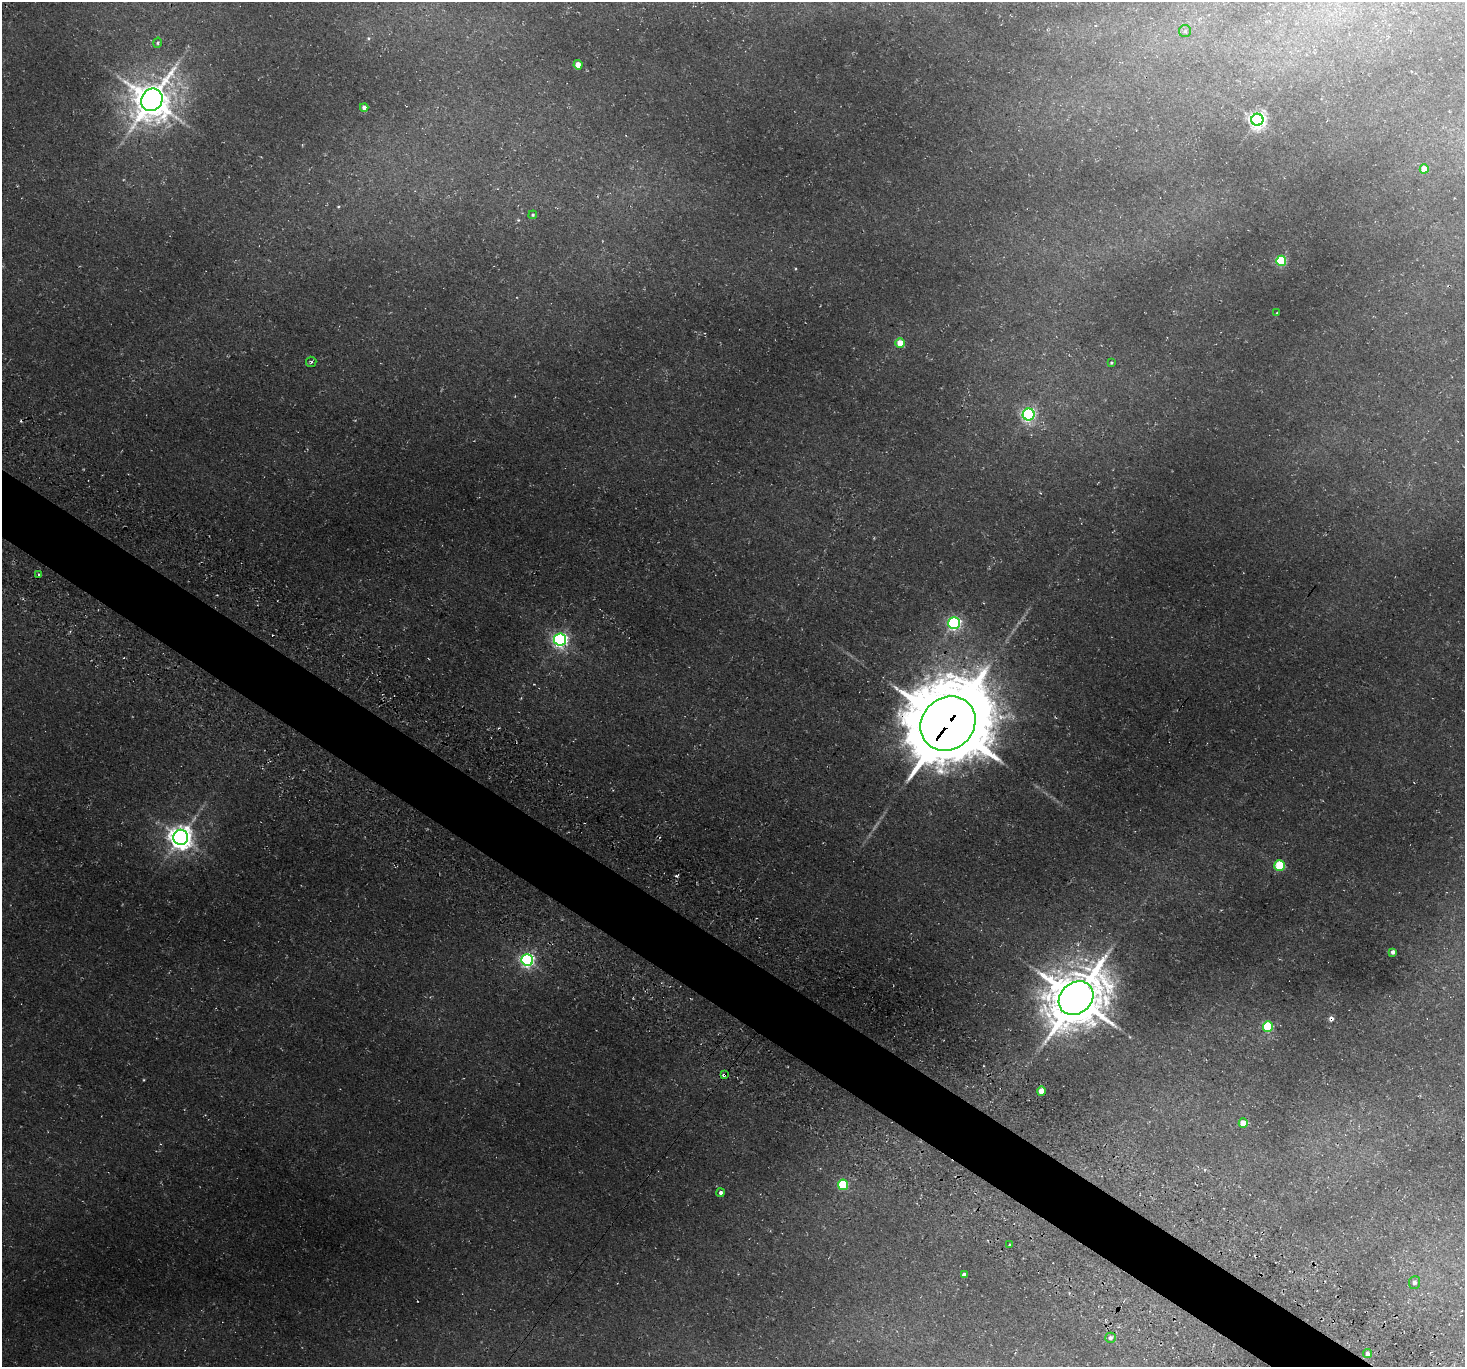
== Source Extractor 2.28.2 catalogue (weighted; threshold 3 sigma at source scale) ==
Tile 6 of 4 x 4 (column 2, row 2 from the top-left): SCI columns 1530-2992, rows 3078-4442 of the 5988 x 6014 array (HDU 1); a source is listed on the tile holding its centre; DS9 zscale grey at full resolution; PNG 1467 x 1369 px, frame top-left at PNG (2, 2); each listed source drawn as its Kron ellipse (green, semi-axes under 4 px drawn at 4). Shown black and unused: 4% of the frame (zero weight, under 3 of 4 exposures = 5% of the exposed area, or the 3 px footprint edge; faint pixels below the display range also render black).
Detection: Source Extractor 2.28.2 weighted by HDU 2 'WHT'; one run over the whole footprint, this tile lists its part. Background 0.0418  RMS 0.0071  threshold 0.0321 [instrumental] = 3 sigma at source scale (4.5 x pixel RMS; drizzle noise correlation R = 1.50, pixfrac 1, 0.05/0.05 arcsec/px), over >= 5 px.
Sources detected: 38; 4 cosmic-ray / hot-pixel residue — neither listed nor drawn; the other 34 listed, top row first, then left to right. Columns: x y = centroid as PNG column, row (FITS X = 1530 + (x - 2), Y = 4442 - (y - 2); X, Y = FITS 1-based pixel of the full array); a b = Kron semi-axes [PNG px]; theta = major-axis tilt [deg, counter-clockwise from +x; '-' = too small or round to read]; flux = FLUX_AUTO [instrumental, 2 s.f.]
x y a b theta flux
1185 31 6 6 - 1.7
157 43 5 3 - 0.96
578 65 4 4 - 9.4
152 100 11 10 - 1800
364 107 4 4 - 2.8
1257 120 6 6 - 310
1424 169 4 4 - 11
533 215 4 3 - 0.89
1281 261 5 5 - 50
1277 313 3 2 - 0.6
900 343 4 4 - 10
311 362 5 5 - 1.2
1111 363 3 3 - 0.71
1029 414 6 6 - 180
38 575 3 2 - 0.71
954 623 6 6 - 140
560 639 6 6 - 220
948 724 29 25 42 9200
181 837 7 7 - 660
1280 866 5 5 - 33
1393 952 4 4 - 2.5
527 960 6 6 - 160
1076 998 18 15 40 3800
1268 1027 5 5 - 43
724 1075 4 3 - 3.3
1041 1091 4 4 - 11
1243 1123 4 4 - 13
843 1185 5 5 - 46
721 1193 4 4 - 1.8
1010 1245 2 2 - 0.6
964 1275 4 4 - 3.1
1414 1282 6 5 - 2.1
1110 1338 5 5 - 2
1368 1354 4 4 - 2.8
Overlapping masked pixels (flux is a lower limit): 2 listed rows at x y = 948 724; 724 1075